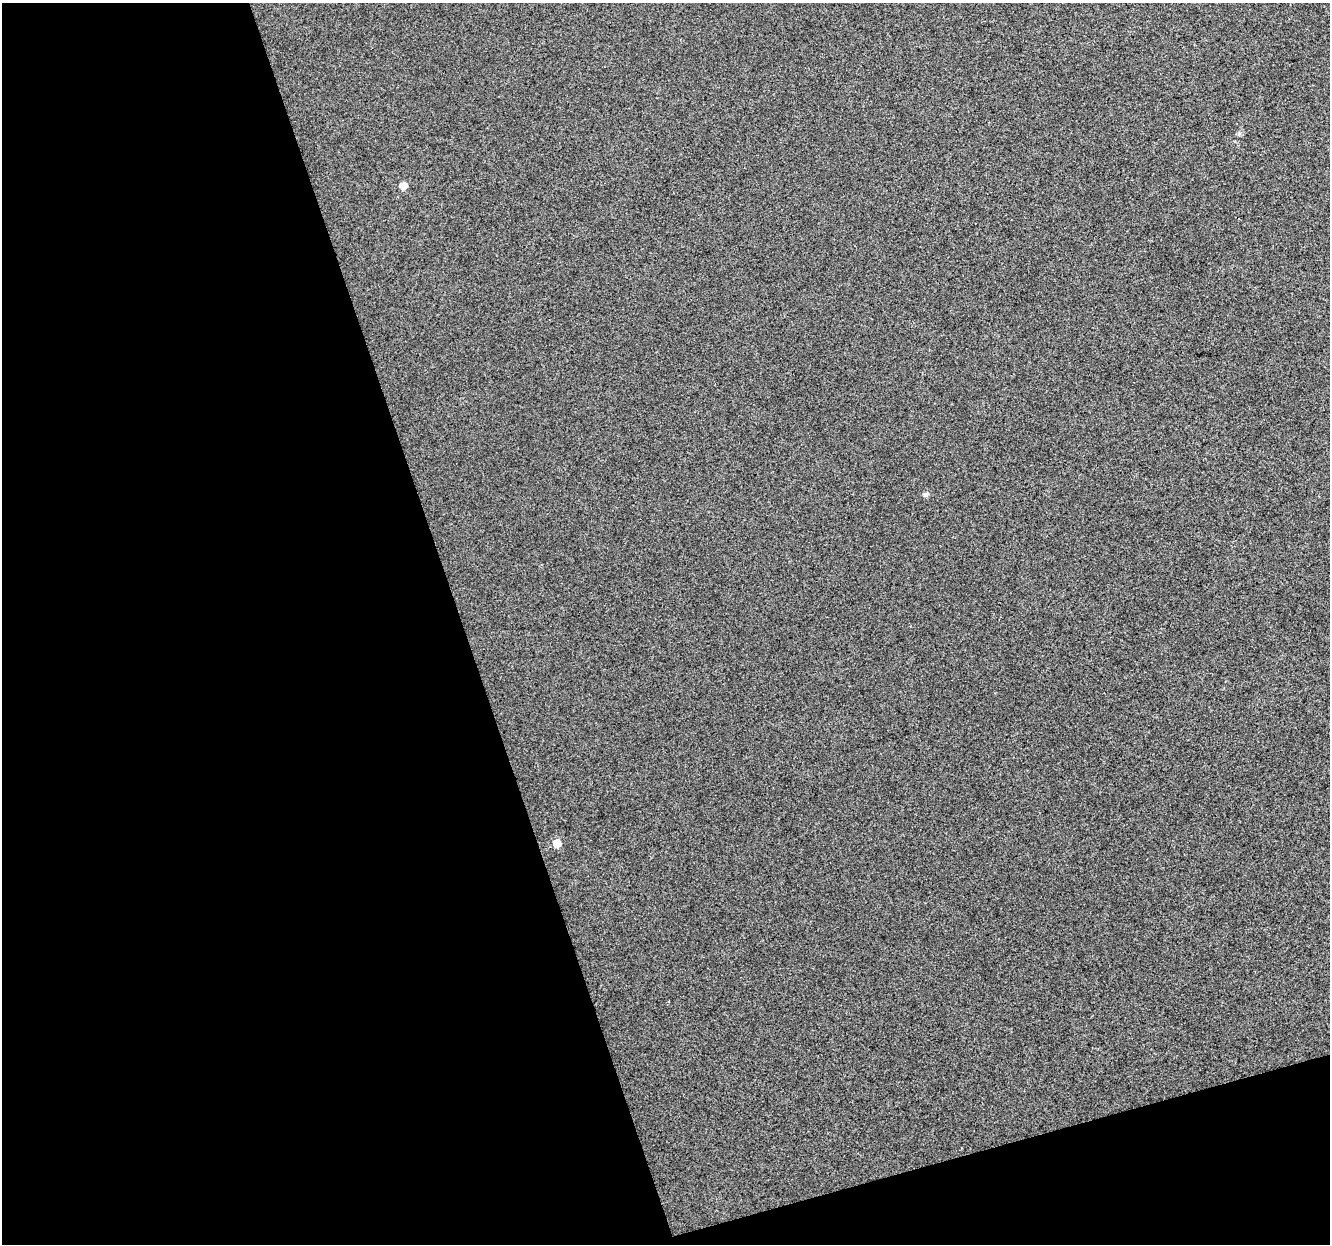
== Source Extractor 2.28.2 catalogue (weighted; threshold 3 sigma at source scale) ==
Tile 3 of 2 x 2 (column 1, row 2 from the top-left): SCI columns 1-1328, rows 40-1281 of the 2659 x 2579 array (HDU 1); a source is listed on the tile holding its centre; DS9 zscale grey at full resolution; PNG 1332 x 1246 px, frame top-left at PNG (2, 3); no overlay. Shown black and unused: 39% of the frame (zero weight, under 3 of 4 exposures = <1% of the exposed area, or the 3 px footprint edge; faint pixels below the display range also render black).
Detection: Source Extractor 2.28.2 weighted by HDU 2 'WHT'; one run over the whole footprint, this tile lists its part. Background 0.0158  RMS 0.011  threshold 0.0498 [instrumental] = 3 sigma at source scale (4.5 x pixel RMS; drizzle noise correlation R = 1.50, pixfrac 1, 0.0396/0.0396 arcsec/px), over >= 5 px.
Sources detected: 3; all 3 listed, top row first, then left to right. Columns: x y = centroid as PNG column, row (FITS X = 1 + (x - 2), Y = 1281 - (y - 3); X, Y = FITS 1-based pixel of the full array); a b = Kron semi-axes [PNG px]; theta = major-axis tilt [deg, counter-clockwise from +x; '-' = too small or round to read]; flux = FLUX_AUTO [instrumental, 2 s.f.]
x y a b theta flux
403 185 6 5 - 8.9
926 495 6 5 - 3
557 843 6 6 - 14